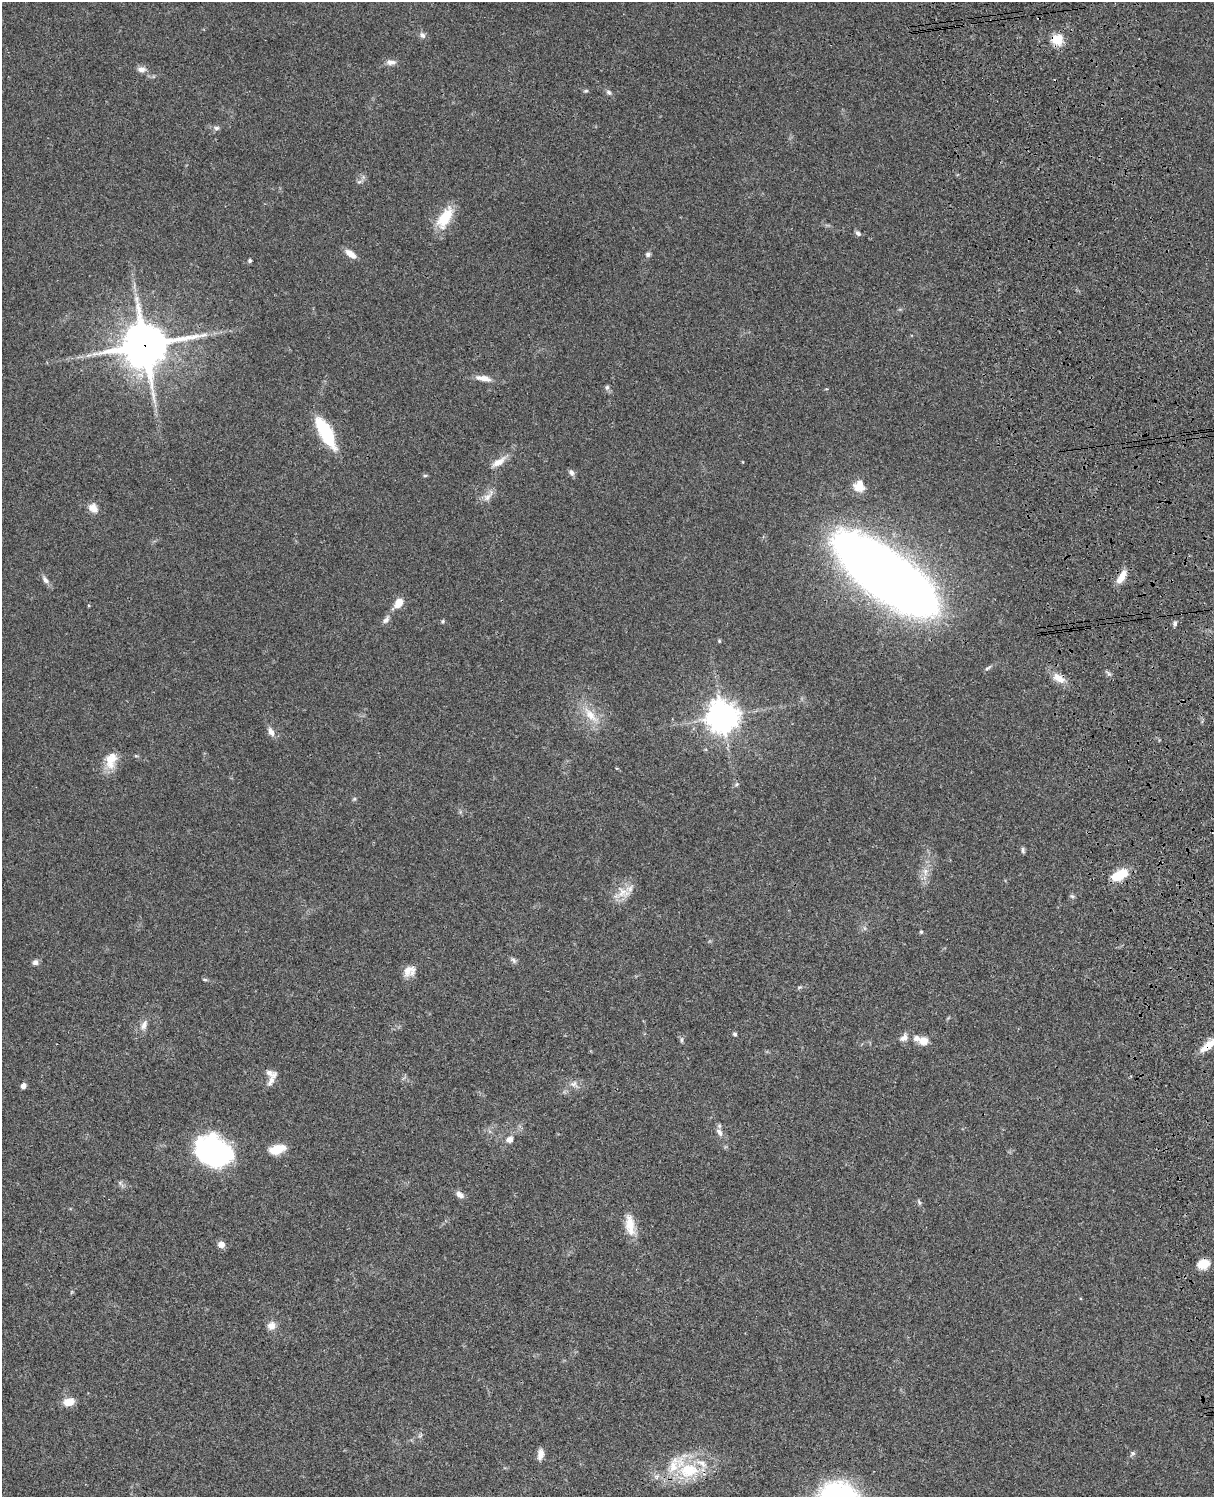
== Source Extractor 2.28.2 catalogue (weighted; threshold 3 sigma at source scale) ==
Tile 6 of 4 x 3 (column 2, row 2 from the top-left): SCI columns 1333-2544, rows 1773-3267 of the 5086 x 4927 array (HDU 1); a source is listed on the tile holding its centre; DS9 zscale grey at full resolution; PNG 1216 x 1499 px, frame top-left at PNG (2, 2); no overlay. Shown black and unused: <1% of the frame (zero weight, under 3 of 4 exposures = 6% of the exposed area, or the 3 px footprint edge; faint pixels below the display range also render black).
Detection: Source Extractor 2.28.2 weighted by HDU 2 'WHT'; one run over the whole footprint, this tile lists its part. Background 0.0778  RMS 0.0059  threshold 0.0264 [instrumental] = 3 sigma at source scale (4.5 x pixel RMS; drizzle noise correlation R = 1.50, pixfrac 1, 0.05/0.05 arcsec/px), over >= 5 px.
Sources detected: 77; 4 inside a brighter listed object's ellipse — not listed separately; the other 73 listed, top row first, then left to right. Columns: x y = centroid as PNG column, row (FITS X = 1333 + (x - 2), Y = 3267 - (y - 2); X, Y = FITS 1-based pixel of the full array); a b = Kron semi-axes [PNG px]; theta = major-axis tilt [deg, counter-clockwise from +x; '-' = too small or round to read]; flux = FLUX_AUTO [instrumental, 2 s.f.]
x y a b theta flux
422 35 9 7 -46 2.1
1057 40 11 11 - 11
391 62 13 7 -3 3
141 69 11 8 -1 3
586 91 6 4 19 0.84
609 92 8 6 -40 1.5
216 128 9 5 -5 1.7
359 182 7 4 19 1.1
445 218 28 13 60 17
858 233 7 5 -41 1.8
350 254 14 7 -37 4.9
648 254 7 6 - 1.4
250 261 5 4 - 1.2
145 345 17 16 - 1700
483 378 22 7 -9 5.1
607 387 6 5 - 1.2
326 432 37 12 -61 30
498 462 20 8 33 5.8
571 473 8 6 -60 2
425 475 6 4 0 0.76
859 486 14 13 - 7
488 496 22 7 49 4.3
93 508 12 9 -45 4.7
885 574 79 25 -37 1400
1122 576 20 8 57 6.6
45 580 13 6 -49 2.5
399 603 12 9 54 6.2
386 620 12 7 49 2.5
443 621 5 5 - 0.88
1175 623 7 5 83 1.4
1059 678 20 9 -34 6.6
591 715 29 11 -48 11
722 717 11 10 - 730
271 732 11 7 -62 3.5
111 760 24 14 74 9.9
737 784 6 4 87 0.86
354 799 6 4 44 0.79
1023 850 10 4 -90 1.1
925 872 11 7 79 3.9
1120 875 19 9 26 16
623 893 25 15 15 9.1
1072 896 7 5 -4 1.1
921 932 4 4 - 0.9
513 960 10 5 -45 1.5
35 962 7 7 - 2.1
409 971 15 12 25 5.8
205 979 8 4 -9 0.82
799 987 6 5 - 0.9
144 1025 14 7 67 3.7
735 1034 5 4 - 0.95
904 1038 13 9 37 3.5
681 1040 8 4 -90 1.1
923 1041 12 10 -16 5.7
1208 1046 22 8 39 7.8
270 1073 17 8 -19 3.7
574 1084 11 9 -5 3.4
23 1086 6 5 - 2.4
719 1132 13 7 -54 3
509 1139 11 9 19 3.4
277 1149 18 10 15 11
214 1151 32 24 -27 120
120 1183 7 6 - 1.4
460 1195 11 7 -37 3.1
919 1202 7 5 -65 1
630 1225 29 11 -81 9.9
221 1244 8 7 - 3.8
1203 1264 11 9 17 8.5
271 1326 10 9 - 4.3
69 1402 12 8 12 7
420 1436 7 4 19 0.91
1133 1453 8 5 51 1.2
541 1454 13 7 80 4
689 1470 30 21 6 29
Overlapping masked pixels (flux is a lower limit): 7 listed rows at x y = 1057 40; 145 345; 885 574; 1122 576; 1059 678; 1208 1046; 689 1470
Isophote crosses this tile's border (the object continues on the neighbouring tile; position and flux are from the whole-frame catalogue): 1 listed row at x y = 1208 1046